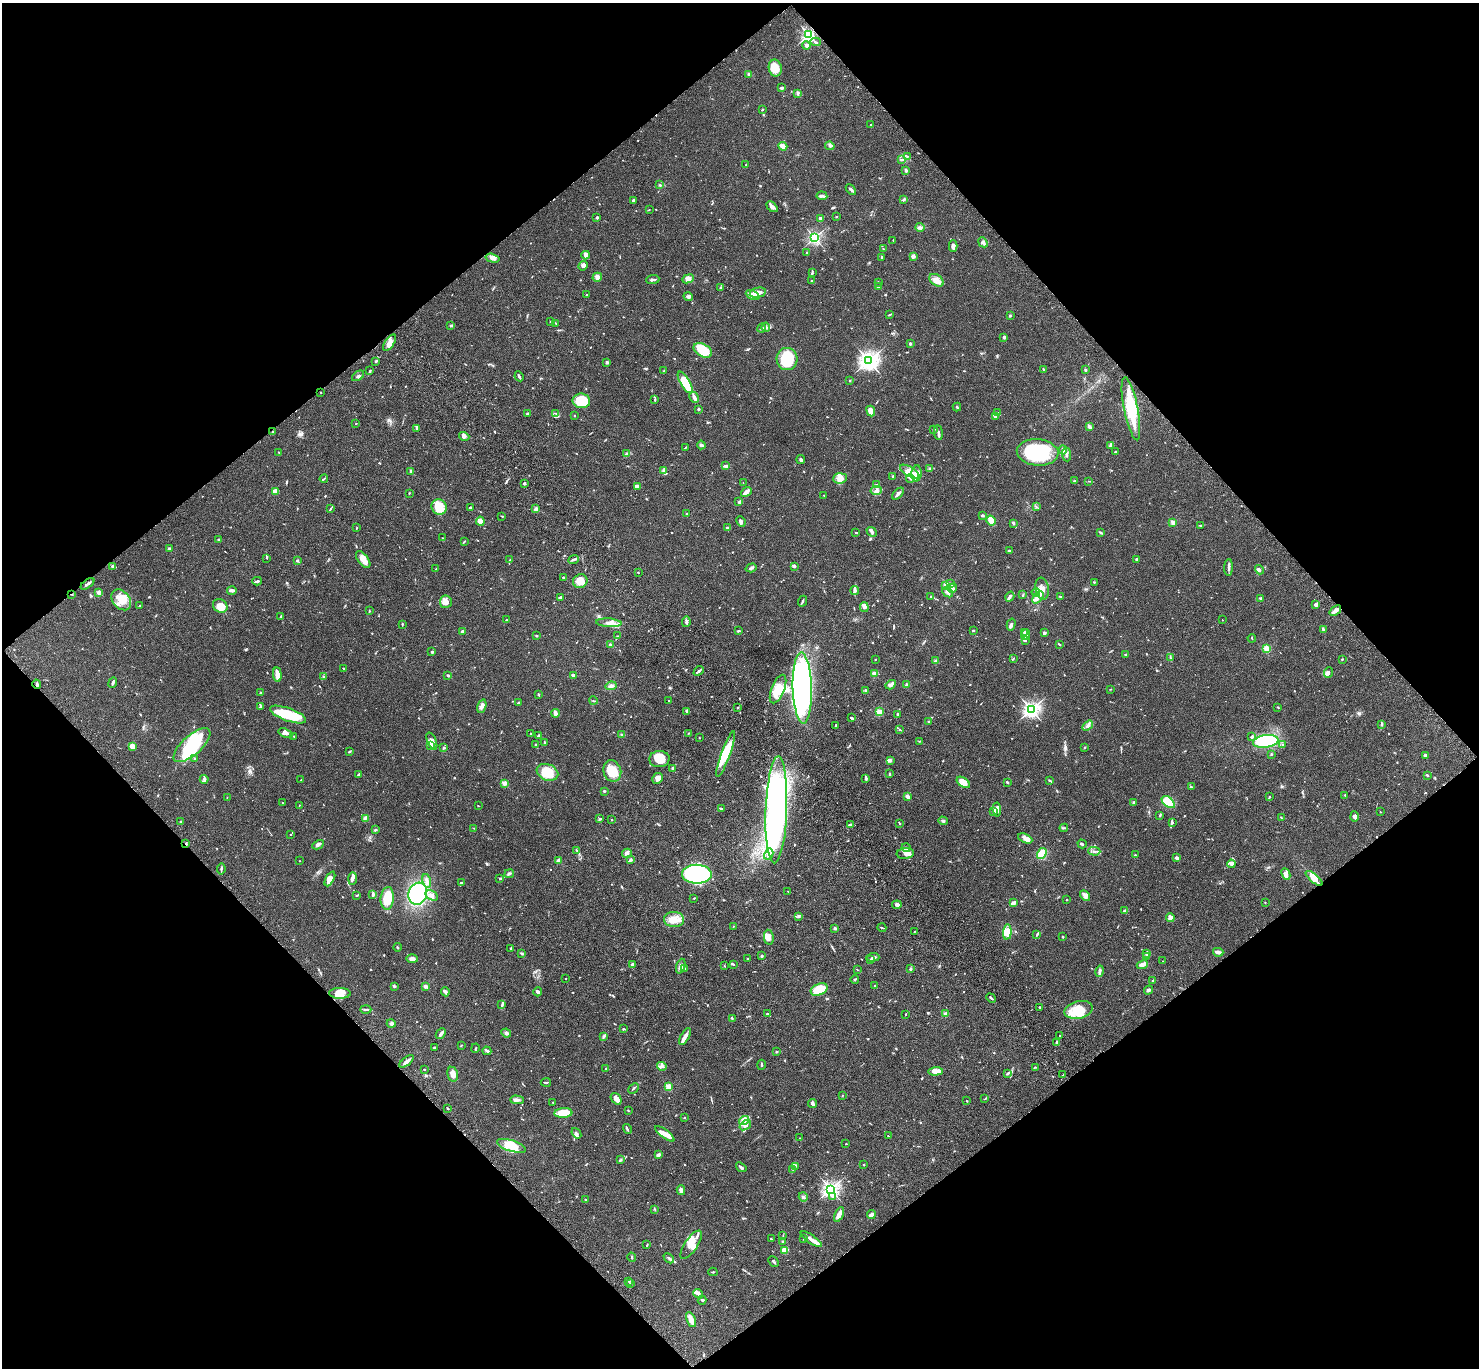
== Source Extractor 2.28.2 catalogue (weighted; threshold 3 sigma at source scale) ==
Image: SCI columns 103-6009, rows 385-5845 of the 6108 x 6089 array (HDU 1 of 3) = the unmasked area's bounding box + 8 px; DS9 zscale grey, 4 x 4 block average (1 PNG px = mean of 4 x 4 image px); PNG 1481 x 1370 px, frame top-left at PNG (2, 3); each listed source drawn as its Kron ellipse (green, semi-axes under 4 px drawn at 4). Shown black and unused: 50% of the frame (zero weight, under 3 of 4 exposures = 6% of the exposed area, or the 3 px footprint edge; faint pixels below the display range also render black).
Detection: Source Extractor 2.28.2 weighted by HDU 2 'WHT'. Background 0.059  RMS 0.0051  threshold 0.0231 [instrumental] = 3 sigma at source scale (4.5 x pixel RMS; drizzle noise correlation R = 1.50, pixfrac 1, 0.05/0.05 arcsec/px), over >= 5 px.
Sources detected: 1039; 4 too faint to see at this stretch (4 x 4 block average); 16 inside a brighter object's white glare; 4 cosmic-ray / hot-pixel residue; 1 long thin detection or spike segment (spike, bleed or trail) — neither listed nor drawn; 26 coinciding with a brighter row at this scale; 105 inside a brighter listed object's ellipse — not listed separately; of the other 883, all 500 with FLUX_AUTO >= 1.6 (the completeness limit of this list) listed and drawn (383 fainter detections not listed), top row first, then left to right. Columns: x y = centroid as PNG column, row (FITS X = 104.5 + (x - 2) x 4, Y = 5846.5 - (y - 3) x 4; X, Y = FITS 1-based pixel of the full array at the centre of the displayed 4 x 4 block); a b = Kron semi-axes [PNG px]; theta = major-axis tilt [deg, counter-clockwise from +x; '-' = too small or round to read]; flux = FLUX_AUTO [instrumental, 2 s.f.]
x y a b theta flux
809 35 2 2 - 600
816 42 5 2 - 3.6
806 46 4 3 - 12
775 68 8 6 -80 52
749 74 3 2 - 6.9
782 88 3 3 - 5.7
798 93 4 2 - 4.3
762 110 2 2 - 2.8
871 125 2 2 - 2.8
783 146 4 3 - 22
830 146 5 3 - 5.6
907 156 3 2 - 1.7
902 159 4 2 - 3.9
746 165 2 2 - 1.6
906 170 2 2 - 7.5
660 185 3 2 - 3.2
851 189 6 2 -45 6.9
822 196 5 2 - 6
904 199 3 2 - 3.3
633 200 3 3 - 3.2
772 207 6 4 -42 11
649 210 2 2 - 1.7
597 217 2 2 - 6.1
836 217 2 2 - 2
820 218 2 2 - 30
920 227 4 2 - 5.6
815 238 2 2 - 580
893 240 3 2 - 2
983 242 5 4 - 10
953 246 5 3 - 12
883 249 3 2 - 2.1
807 253 2 2 - 1.8
586 255 4 3 - 11
913 256 3 3 - 10
881 257 3 2 - 3
492 258 7 4 -15 13
583 266 5 4 - 6.6
812 273 3 2 - 2
597 277 5 4 - 9.6
688 279 6 4 23 16
653 280 6 2 6 6.9
936 280 8 5 -36 23
812 281 3 2 - 2
879 282 3 2 - 2
878 287 2 2 - 5.2
720 288 3 2 - 2.5
758 293 8 5 11 16
586 295 2 2 - 2.1
753 295 7 3 -25 19
688 296 5 3 - 8.1
889 315 4 2 - 2.5
1010 316 2 2 - 4.1
551 322 2 2 - 3.1
555 323 4 2 - 2.4
451 326 3 2 - 3
766 327 4 4 - 6.3
762 328 4 2 - 5.2
1004 337 2 2 - 6.6
390 343 9 4 56 20
910 344 2 2 - 18
703 350 10 6 -29 94
787 359 11 10 - 110
376 361 2 2 - 9
869 361 4 3 - 1300
607 362 2 2 - 6.3
1043 369 3 2 - 3.3
1085 370 2 2 - 15
370 371 3 2 - 2.4
664 371 2 2 - 1.9
358 376 7 2 35 5.1
519 376 5 2 - 6.4
850 381 2 2 - 4.2
685 382 12 5 -60 92
321 392 2 2 - 1.7
694 397 6 2 -62 15
655 400 3 2 - 3.2
581 401 9 7 -8 110
957 407 4 2 - 2.9
698 409 2 2 - 15
1131 409 32 7 -79 150
871 411 5 4 - 21
997 412 3 2 - 2.4
556 413 4 2 - 3.1
528 414 4 2 - 4.9
575 415 2 2 - 2.9
995 417 3 2 - 2.3
356 423 2 2 - 1.6
1089 427 2 2 - 1.8
417 428 3 2 - 3.1
934 429 2 2 - 2.9
273 432 2 2 - 15
938 433 7 2 -83 6.8
464 436 5 3 - 8.4
701 445 4 3 - 6.5
1110 445 2 2 - 2.5
685 447 2 2 - 3
1063 450 4 2 - 7.6
1116 451 3 2 - 5.7
279 452 3 2 - 1.9
1038 452 21 13 -5 200
626 454 4 3 - 4.5
1067 455 7 2 -85 5.8
801 460 4 2 - 6.6
726 466 3 2 - 12
930 469 2 2 - 2
664 471 4 2 - 4
910 471 11 4 -30 22
411 472 3 2 - 2.7
916 473 8 5 84 24
893 476 3 2 - 2.7
840 478 7 5 3 17
910 478 4 3 - 5.4
324 479 4 2 - 3
1075 481 3 2 - 3.7
1089 481 2 2 - 1.8
524 483 3 2 - 4.1
743 483 2 2 - 2
877 485 4 2 - 3.6
638 486 4 2 - 12
276 491 4 3 - 24
876 491 5 4 - 11
746 492 6 3 38 14
409 493 3 2 - 1.7
898 494 7 2 45 11
824 495 2 2 - 1.6
738 502 3 2 - 4
439 507 8 7 - 67
470 507 3 2 - 3.8
1036 507 2 2 - 1.6
330 509 4 2 - 2.8
536 509 3 2 - 7.4
687 514 2 2 - 2.6
983 515 3 3 - 3.5
502 516 4 2 - 1.7
991 520 5 3 - 36
480 521 4 4 - 24
741 522 5 3 - 6.5
1173 522 2 2 - 90
1013 523 4 2 - 5.9
1201 525 4 2 - 2.9
728 527 3 2 - 2.3
356 528 2 2 - 2.3
856 532 3 2 - 2.3
872 532 5 3 - 6.2
1100 532 4 2 - 3.2
443 538 2 2 - 1.6
219 539 2 2 - 2.1
464 541 3 2 - 3.1
169 549 3 2 - 11
1009 551 2 2 - 5.4
267 558 3 2 - 1.8
363 559 10 5 -53 26
574 559 5 2 - 6.7
1136 559 2 2 - 6.8
297 560 2 2 - 3.7
510 560 2 2 - 1.8
112 566 2 2 - 13
794 566 3 3 - 6.4
1229 567 8 2 88 7.5
751 568 6 3 18 6.3
436 569 2 2 - 2.7
1259 570 5 3 - 6.7
638 573 2 2 - 2.4
563 578 2 2 - 7.4
257 581 5 2 - 5.7
580 581 7 6 - 34
1094 582 2 2 - 1.6
87 584 8 2 37 9.4
950 584 3 2 - 4.3
946 585 3 2 - 32
953 588 5 4 - 8.3
1042 589 11 6 -81 26
232 590 5 2 - 12
855 590 4 2 - 4.6
98 592 4 3 - 9.3
948 592 6 3 -41 12
1036 592 4 2 - 4.8
72 594 3 2 - 2.3
1023 595 4 2 - 2.6
931 596 2 2 - 3.6
1010 596 5 2 - 5.9
560 597 4 2 - 4
1060 597 2 2 - 1.8
1038 598 7 2 50 9.6
1261 598 4 2 - 4.1
121 600 11 8 -51 44
802 601 6 2 66 4.5
446 602 6 6 - 20
1316 604 3 3 - 9.4
139 606 3 2 - 1.6
220 606 8 6 -35 28
864 607 5 2 - 6.3
369 611 4 2 - 1.8
1335 611 6 2 38 24
281 617 3 2 - 3.2
506 620 2 2 - 3.4
1222 620 2 2 - 2.9
686 622 5 3 - 5.5
609 623 13 4 -4 17
402 624 3 2 - 2.6
1011 625 6 3 75 7.5
1323 630 4 3 - 3.7
738 631 3 2 - 3.9
973 631 3 2 - 2.7
462 632 4 4 - 6.1
1025 632 2 2 - 10
1044 633 3 2 - 8.1
1026 635 5 3 - 8
536 636 2 2 - 5.1
618 636 2 2 - 2.7
1252 638 4 2 - 2
1025 641 3 2 - 1.7
610 644 2 2 - 6.9
1059 644 3 2 - 2.5
1267 649 2 2 - 75
432 652 2 2 - 4.7
1126 654 3 2 - 4.2
1170 657 2 2 - 1.9
875 659 2 2 - 2.2
1013 659 3 2 - 2.3
1342 659 3 2 - 2.1
936 661 3 3 - 5.6
343 669 3 2 - 2.6
699 671 6 2 42 5.4
1328 672 5 3 - 6.9
875 673 2 2 - 62
277 675 7 3 -85 28
448 675 3 2 - 4.8
573 675 3 2 - 11
324 677 3 2 - 2
113 682 5 2 - 8
37 684 5 2 - 5.5
906 684 3 2 - 5
891 685 5 4 - 8.5
611 686 6 4 8 9.1
802 688 35 9 -88 990
778 689 15 6 68 43
1111 689 2 2 - 1.9
866 691 2 2 - 1.9
261 693 3 2 - 3.2
538 694 3 2 - 3.3
593 701 4 2 - 2.9
669 701 2 2 - 2.3
518 703 2 2 - 3.7
482 706 7 3 73 9.5
260 707 4 2 - 3.3
1278 707 2 2 - 1.8
737 708 2 2 - 2.5
1031 709 3 3 - 1000
686 711 4 2 - 2.9
879 712 2 2 - 170
555 713 4 3 - 14
288 714 19 6 -20 120
898 714 4 2 - 2.8
851 718 2 2 - 5.5
929 722 3 2 - 4.2
836 725 2 2 - 2.3
1382 725 3 2 - 2.5
1088 726 6 3 35 8.3
900 730 3 2 - 2
285 733 7 4 -25 13
531 733 2 2 - 1.7
689 733 2 2 - 2.2
538 735 3 2 - 5.4
622 735 3 2 - 2.5
294 736 2 2 - 1.7
1252 736 3 3 - 4.8
699 738 2 2 - 2.2
432 741 9 4 -66 12
920 741 3 2 - 1.7
1266 741 13 6 8 240
544 742 4 2 - 3
192 745 23 9 42 180
536 745 3 2 - 3.5
1283 745 3 2 - 1.9
132 746 4 3 - 17
431 746 4 3 - 13
1085 747 2 2 - 2
444 748 3 2 - 4.2
349 752 3 2 - 2.7
726 754 24 4 70 78
1271 754 2 2 - 2.5
1425 755 3 2 - 9.6
195 759 3 2 - 2.1
659 759 10 8 4 50
891 760 2 2 - 1.7
673 768 2 2 - 8.2
612 771 11 8 -72 72
547 772 11 8 -23 68
358 774 3 2 - 3.1
890 774 3 2 - 3.6
1427 775 4 2 - 3.3
658 778 5 5 - 18
204 779 4 3 - 6.1
866 779 4 3 - 3.9
301 780 2 2 - 2
1050 780 4 2 - 3
963 782 7 4 -36 39
1007 782 4 2 - 2.9
504 783 2 2 - 73
1191 787 2 2 - 3.2
604 791 2 2 - 14
1345 795 2 2 - 2.1
907 796 4 3 - 8.5
1269 797 2 2 - 3.3
227 798 3 2 - 2
1134 802 2 2 - 6.6
1168 802 7 4 -42 95
282 803 2 2 - 1.8
299 805 2 2 - 1.9
478 806 2 2 - 1.7
722 808 3 2 - 3.7
997 809 7 4 -84 19
776 810 53 10 88 1100
993 811 4 2 - 3.7
1380 812 2 2 - 1.8
1160 815 3 2 - 4.4
1354 817 5 3 - 9.5
365 818 3 2 - 2.9
1281 818 3 2 - 2.8
600 819 3 2 - 3.5
612 820 2 2 - 2.7
943 821 5 3 - 5.1
181 822 3 2 - 2.3
1172 822 4 3 - 3.8
850 824 3 2 - 2.9
900 824 2 2 - 2
474 828 2 2 - 1.7
1064 828 4 2 - 1.9
375 830 3 2 - 3.3
291 835 2 2 - 1.8
1025 838 7 3 -25 12
186 844 3 2 - 2.1
1082 844 4 2 - 4.6
318 845 6 3 28 9.1
906 848 4 3 - 5.8
577 850 4 2 - 3
1094 851 6 2 -1 5.6
627 853 5 4 - 8.6
769 854 6 4 61 12
905 854 8 5 6 13
1042 854 6 4 57 62
1135 855 2 2 - 2.7
1177 858 4 2 - 9.1
631 860 4 3 - 5.1
300 861 2 2 - 1.6
558 861 4 3 - 8.6
1231 864 4 3 - 12
221 869 5 2 - 3.8
509 874 5 3 - 5.8
697 874 15 9 -1 540
1286 874 6 3 -64 10
500 878 3 2 - 3.2
1314 878 10 4 -40 22
330 879 8 4 61 27
353 879 6 4 88 8.6
427 881 7 3 -77 12
461 883 2 2 - 3.7
788 891 2 2 - 1.8
373 894 3 2 - 10
418 894 11 9 73 240
357 895 3 2 - 4.1
432 895 7 4 -30 11
1085 896 6 4 -47 13
387 898 11 6 85 59
694 898 2 2 - 2
1067 900 2 2 - 6.5
1265 902 2 2 - 1.7
1014 903 4 3 - 8.7
897 905 4 4 - 6.8
1125 910 3 2 - 3.1
799 916 3 2 - 3.3
1170 918 4 3 - 8.4
674 919 10 7 -4 32
733 926 2 2 - 1.8
835 928 3 2 - 6.1
882 928 4 2 - 3.5
914 931 2 2 - 1.7
1007 932 8 4 86 25
1037 934 2 2 - 5.8
769 937 7 5 -79 18
1063 937 2 2 - 12
397 947 4 2 - 3.2
510 948 3 2 - 2.5
1218 952 5 3 - 11
1147 953 3 2 - 4.4
522 954 3 2 - 2.7
761 956 4 2 - 2.7
1147 956 2 2 - 14
873 957 6 2 2 6.3
412 959 5 3 - 15
748 959 2 2 - 2
870 960 3 2 - 3
1163 961 2 2 - 2.4
733 964 3 2 - 2.8
632 965 2 2 - 29
1142 965 5 3 - 18
681 966 7 4 70 11
724 966 2 2 - 2.6
685 968 2 2 - 2.8
911 969 4 2 - 3.4
858 970 3 2 - 1.7
1100 971 6 2 77 8.5
566 979 2 2 - 1.6
855 980 4 2 - 3.9
1152 980 2 2 - 1.7
394 986 4 2 - 3.4
425 986 2 2 - 52
875 986 2 2 - 1.9
819 989 9 5 22 130
1148 990 4 3 - 5.4
445 992 5 3 - 9.4
538 992 4 4 - 8.2
340 993 11 5 -1 31
991 998 5 2 - 5.3
502 1005 3 2 - 4.3
1040 1007 2 2 - 2.8
366 1009 5 2 - 4.5
1079 1010 14 8 13 64
767 1014 2 2 - 2.3
905 1014 2 2 - 1.6
946 1014 2 2 - 62
732 1019 3 2 - 2.4
391 1023 4 3 - 4.9
623 1029 2 2 - 2.9
441 1033 6 2 46 9.6
506 1033 5 3 - 8.2
603 1036 4 2 - 5.8
1060 1036 2 2 - 1.8
685 1037 9 3 61 16
1056 1042 2 2 - 3.7
461 1045 3 2 - 1.9
435 1048 4 2 - 4.2
475 1048 5 2 - 2.3
487 1051 4 2 - 5.4
777 1052 2 2 - 2.4
407 1061 8 3 39 12
761 1065 5 2 - 4.1
662 1066 5 3 - 7.2
1035 1067 3 2 - 1.6
606 1068 2 2 - 2.5
424 1069 2 2 - 2.4
935 1071 7 4 2 32
1008 1073 4 2 - 5.7
453 1074 7 5 -77 18
1063 1075 3 2 - 2.5
546 1082 5 2 - 3.7
668 1087 2 2 - 140
634 1088 6 2 45 3.5
842 1095 2 2 - 2
616 1099 6 4 -50 15
985 1099 4 2 - 1.6
517 1100 7 3 -2 9.7
967 1101 2 2 - 1.8
553 1102 3 2 - 2.1
812 1104 4 2 - 15
448 1109 2 2 - 2.7
628 1111 3 2 - 1.9
563 1113 9 5 4 51
684 1118 2 2 - 1.9
744 1121 5 4 - 11
745 1125 6 4 38 11
627 1129 5 2 - 3.1
576 1133 6 3 -52 5.7
665 1134 11 4 -37 26
888 1136 2 2 - 1.7
800 1138 2 2 - 1.8
846 1144 2 2 - 1.6
512 1146 15 5 -18 55
659 1155 3 2 - 12
620 1160 4 2 - 2.5
864 1165 2 2 - 2.8
796 1166 3 2 - 2.2
741 1167 6 2 -37 6.6
792 1169 2 2 - 1.6
830 1189 3 3 - 970
681 1190 5 4 - 13
833 1196 3 3 - 4.3
803 1197 5 2 - 5.3
586 1200 3 2 - 2.5
655 1210 2 2 - 1.7
839 1214 8 3 66 20
871 1215 4 3 - 11
783 1236 3 2 - 2.5
771 1239 2 2 - 3.9
803 1239 3 2 - 1.7
811 1239 12 3 -35 18
783 1242 4 3 - 3.9
647 1245 3 2 - 2.2
691 1245 16 6 56 31
785 1250 3 2 - 55
632 1257 5 2 - 2.4
669 1258 6 3 -43 6.2
773 1262 6 2 -47 4.4
713 1272 4 2 - 2.7
629 1281 2 2 - 2.7
631 1283 3 2 - 1.8
698 1294 5 3 - 6
702 1300 4 2 - 2.2
691 1320 8 3 -66 28
Overlapping masked pixels (flux is a lower limit): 5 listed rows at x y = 273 432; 87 584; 72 594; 37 684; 186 844
Diffuse or blended objects may show on this block-average render without a row.